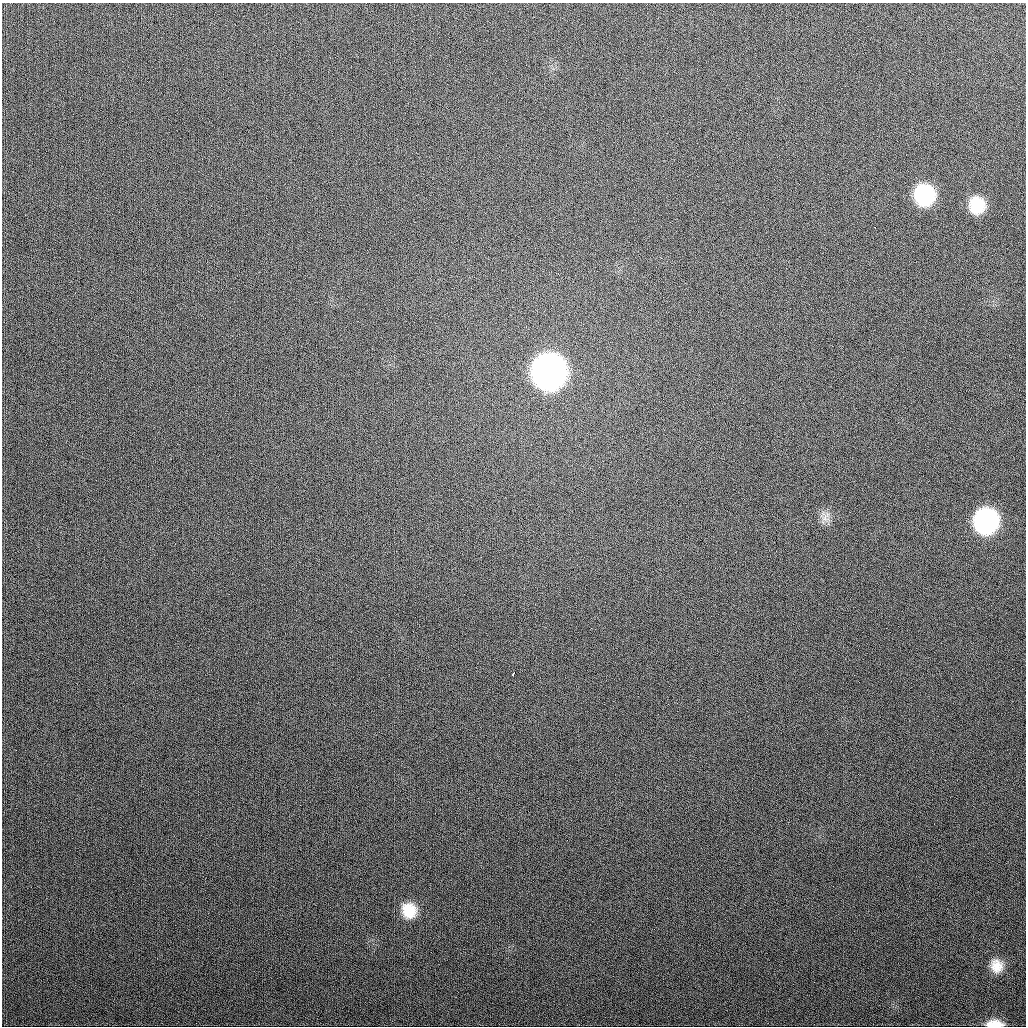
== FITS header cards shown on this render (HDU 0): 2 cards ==
NAXIS1  =                 1024
NAXIS2  =                 1024

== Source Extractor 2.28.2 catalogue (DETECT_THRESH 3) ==
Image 1024 x 1024 px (HDU 0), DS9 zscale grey, 1 PNG px = 1 image px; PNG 1028 x 1028 px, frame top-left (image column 1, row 1024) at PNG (2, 3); no overlay
Background 316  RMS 12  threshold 36.2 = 3 sigma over >= 5 px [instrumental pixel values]
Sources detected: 10; all 10 listed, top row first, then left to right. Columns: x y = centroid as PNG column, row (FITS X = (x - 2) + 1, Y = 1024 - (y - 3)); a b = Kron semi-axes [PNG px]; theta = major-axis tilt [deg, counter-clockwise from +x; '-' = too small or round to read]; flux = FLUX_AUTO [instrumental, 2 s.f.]
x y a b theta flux
924 195 18 17 - 67000
977 205 17 16 - 25000
875 227 3 2 - 3200
549 372 21 19 -85 970000
825 517 15 6 -84 4900
986 521 18 17 - 170000
514 673 5 3 - 3400
409 910 18 16 -66 20000
997 966 16 14 -77 12000
995 1024 16 6 -1 13000
At the frame edge (FLAGS 8, measured only in part): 1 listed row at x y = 995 1024